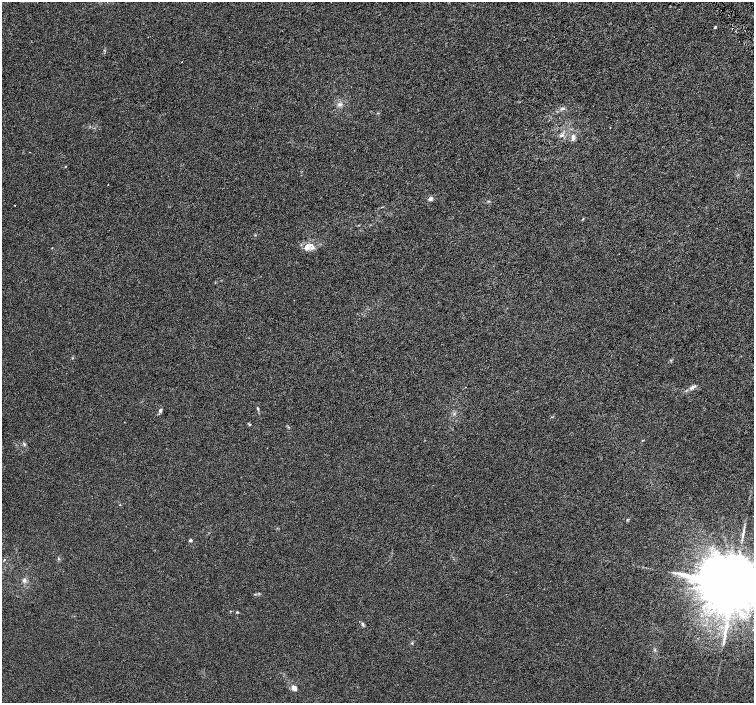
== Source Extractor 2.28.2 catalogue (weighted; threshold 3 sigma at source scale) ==
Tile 10 of 4 x 4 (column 2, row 3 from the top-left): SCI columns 1509-3011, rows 1602-3002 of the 6018 x 5941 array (HDU 1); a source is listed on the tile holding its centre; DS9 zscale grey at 2 x 2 block average (1 PNG px = mean of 2 x 2 image px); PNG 756 x 705 px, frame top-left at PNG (2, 2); no overlay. Shown black and unused: <1% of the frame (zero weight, under 3 of 6 exposures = <1% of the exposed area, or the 3 px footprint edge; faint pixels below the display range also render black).
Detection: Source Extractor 2.28.2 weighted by HDU 2 'WHT'; one run over the whole footprint, this tile lists its part. Background 0.00127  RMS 0.0016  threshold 0.00662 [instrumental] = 3 sigma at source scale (4.09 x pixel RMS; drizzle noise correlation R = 1.36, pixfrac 0.8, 0.0396/0.0396 arcsec/px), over >= 5 px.
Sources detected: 33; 3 long thin detections or spike segments (spike, bleed or trail) — not listed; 1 inside a brighter listed object's ellipse — not listed separately; the other 29 listed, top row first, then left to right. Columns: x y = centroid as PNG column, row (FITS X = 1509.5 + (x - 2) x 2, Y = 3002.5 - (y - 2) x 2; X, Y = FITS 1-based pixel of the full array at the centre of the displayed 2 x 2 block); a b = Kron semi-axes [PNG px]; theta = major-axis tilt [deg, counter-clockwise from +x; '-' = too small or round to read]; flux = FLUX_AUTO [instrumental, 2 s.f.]
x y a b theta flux
715 27 4 3 - 0.31
339 105 5 4 - 0.81
563 109 5 2 - 0.4
562 135 6 4 7 0.83
573 137 9 4 88 1.2
65 167 3 2 - 0.16
430 199 5 4 - 0.99
15 205 2 2 - 0.13
583 219 3 3 - 0.27
307 247 11 8 -67 2.4
72 358 3 2 - 0.21
671 360 3 3 - 0.25
692 387 8 4 31 1
258 409 4 3 - 0.37
160 410 5 4 - 0.75
454 414 4 2 - 0.3
249 425 3 2 - 0.27
24 444 6 2 -62 0.41
120 505 2 2 - 0.15
190 540 4 3 - 0.54
58 559 3 3 - 0.3
4 560 3 2 - 0.2
24 580 5 5 - 0.86
734 583 18 12 27 6500
237 612 3 3 - 0.3
363 624 6 3 -69 0.57
412 643 3 3 - 0.26
655 650 3 3 - 0.32
294 688 8 6 -45 1.6
Isophote crosses this tile's border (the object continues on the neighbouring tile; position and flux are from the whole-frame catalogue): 1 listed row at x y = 734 583
Diffuse or blended objects may show on this block-average render without a row.